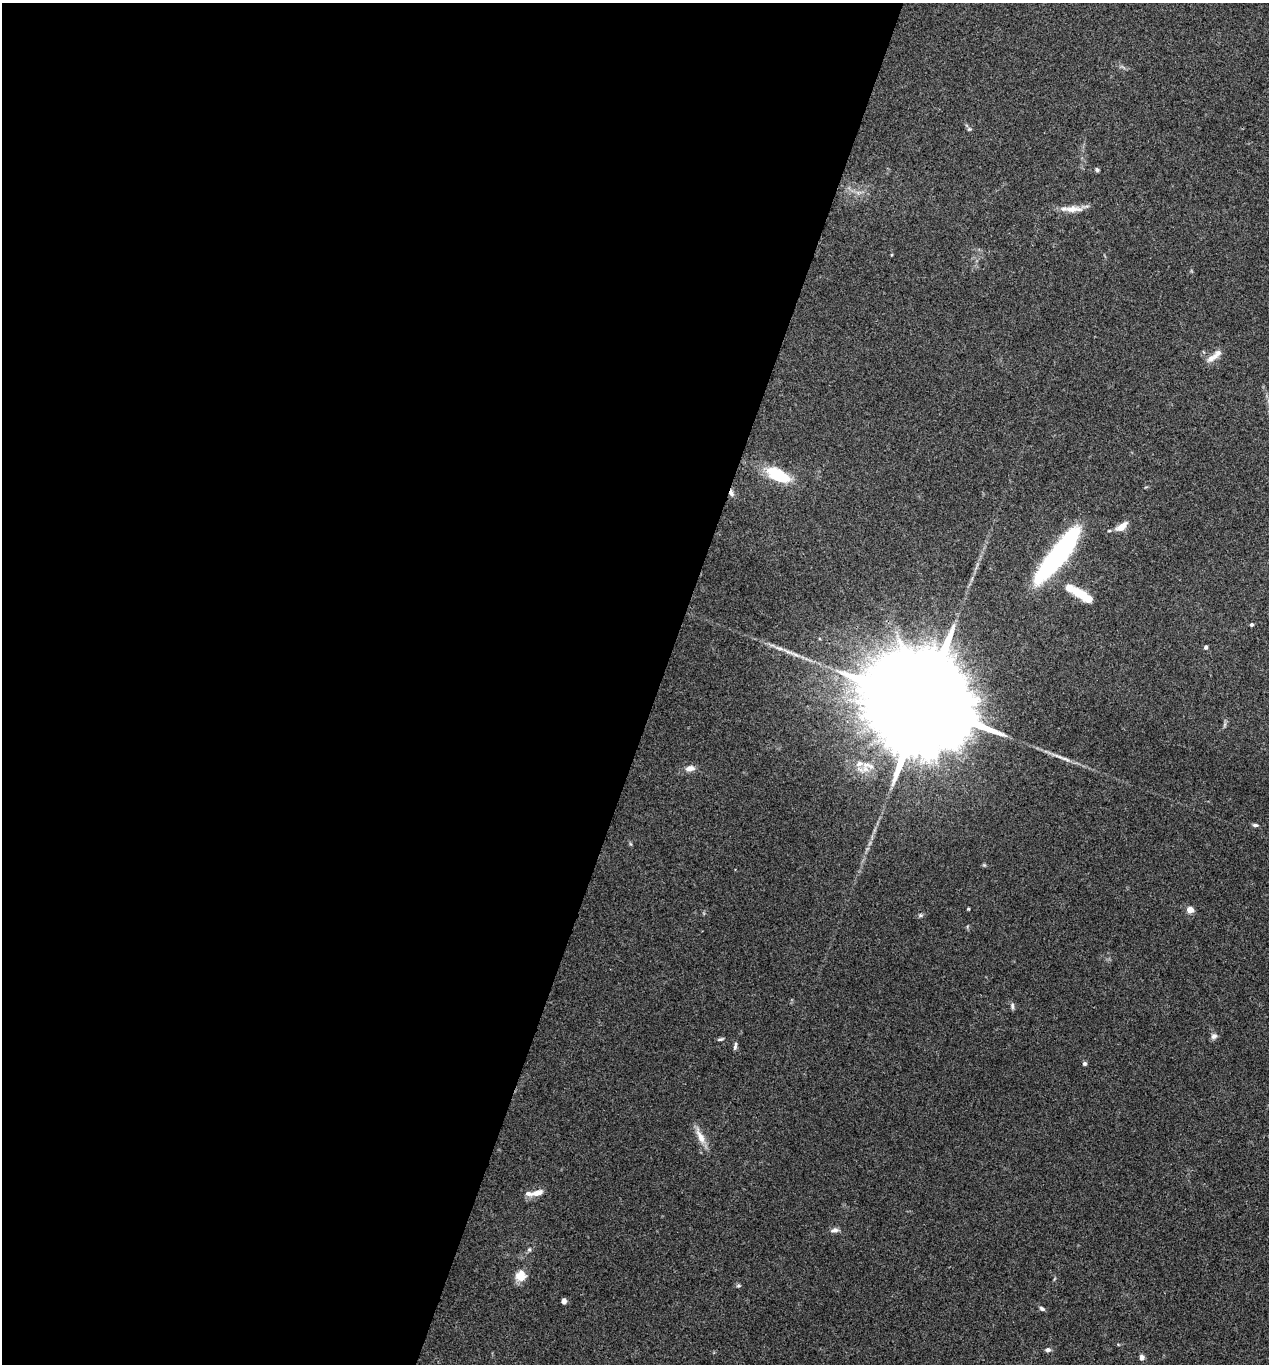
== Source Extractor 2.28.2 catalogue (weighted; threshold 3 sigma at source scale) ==
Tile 5 of 4 x 4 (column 1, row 2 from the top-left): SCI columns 136-1402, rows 2732-4093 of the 5470 x 5459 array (HDU 1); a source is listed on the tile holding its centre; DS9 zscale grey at full resolution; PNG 1271 x 1366 px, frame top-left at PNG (2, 3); no overlay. Shown black and unused: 52% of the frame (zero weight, under 3 of 4 exposures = <1% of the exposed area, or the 3 px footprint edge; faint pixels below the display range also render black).
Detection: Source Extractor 2.28.2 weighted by HDU 2 'WHT'; one run over the whole footprint, this tile lists its part. Background 0.0779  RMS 0.0059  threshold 0.0268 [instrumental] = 3 sigma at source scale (4.5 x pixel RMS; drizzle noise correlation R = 1.50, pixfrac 1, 0.05/0.05 arcsec/px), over >= 5 px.
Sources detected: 40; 2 inside a brighter object's white glare — not listed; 4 inside a brighter listed object's ellipse — not listed separately; the other 34 listed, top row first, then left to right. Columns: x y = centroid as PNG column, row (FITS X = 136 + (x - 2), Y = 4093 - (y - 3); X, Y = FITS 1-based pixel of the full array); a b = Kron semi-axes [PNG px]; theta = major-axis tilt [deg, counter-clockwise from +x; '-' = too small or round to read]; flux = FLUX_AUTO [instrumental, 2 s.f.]
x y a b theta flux
969 129 5 5 - 0.97
1097 170 5 4 - 1.1
1072 209 25 8 1 6.9
1211 358 15 8 42 4.1
778 475 24 12 -26 27
731 493 9 6 -74 1.9
1122 526 14 7 37 6.5
1058 558 50 19 52 78
1082 595 29 8 -32 18
1252 624 4 3 - 1.1
1206 647 5 4 - 1
922 703 49 21 -23 31000
866 765 13 8 7 5.3
690 768 11 7 7 3.9
1255 825 7 4 -8 1.2
984 865 5 5 - 0.72
968 909 3 3 - 0.57
1190 910 4 4 - 10
920 915 6 5 - 1
1012 1006 9 5 -85 1.4
1214 1036 9 7 38 1.9
720 1039 8 4 17 1
735 1046 10 4 80 1.5
1084 1063 4 4 - 1.4
700 1136 25 8 -65 6.7
537 1193 17 7 17 5.2
834 1230 10 6 10 2.2
529 1249 6 5 - 0.95
521 1275 13 12 - 7.2
739 1286 7 4 0 0.86
564 1301 6 5 - 1.8
1042 1309 7 5 -33 1.2
1048 1350 7 5 9 1.6
1142 1357 6 5 - 2.4
Overlapping masked pixels (flux is a lower limit): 2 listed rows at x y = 731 493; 922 703